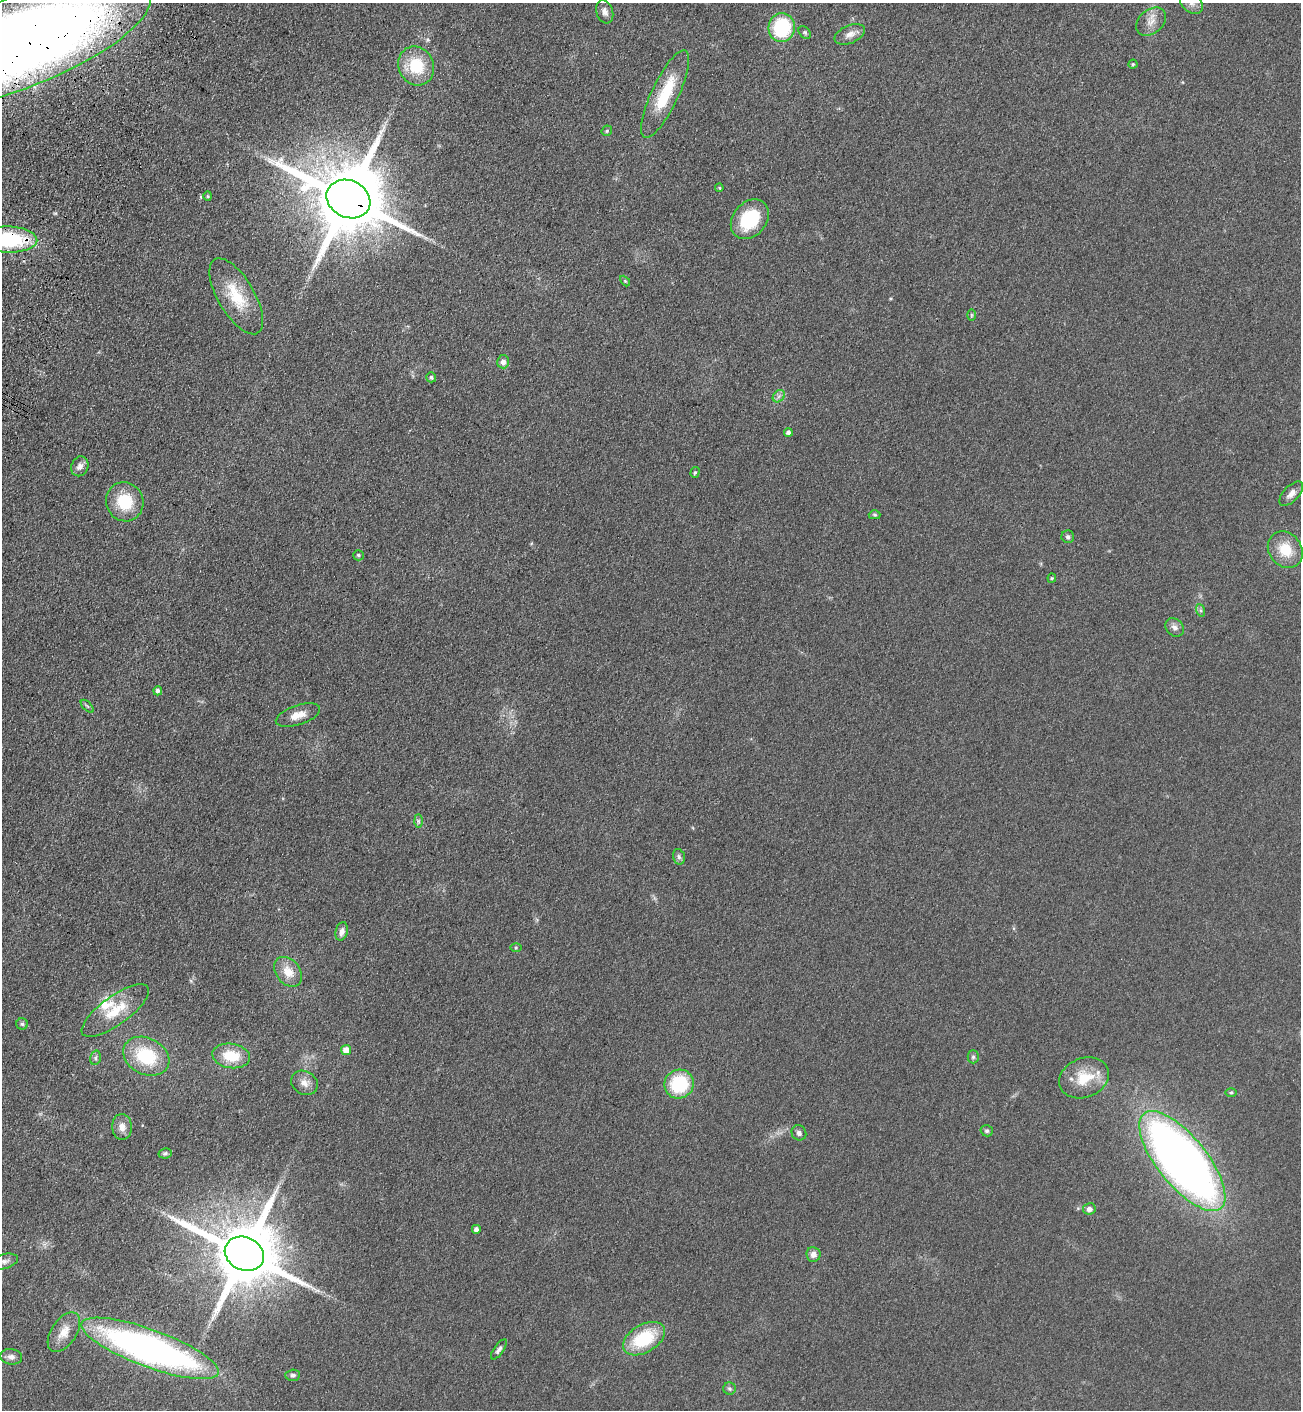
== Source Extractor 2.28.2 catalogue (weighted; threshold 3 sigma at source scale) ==
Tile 11 of 4 x 4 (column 3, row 3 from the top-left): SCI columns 2855-4153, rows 1471-2878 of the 5841 x 5757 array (HDU 1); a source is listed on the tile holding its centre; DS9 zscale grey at full resolution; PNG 1303 x 1412 px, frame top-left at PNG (2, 3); each listed source drawn as its Kron ellipse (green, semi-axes under 4 px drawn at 4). Shown black and unused: <1% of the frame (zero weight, under 3 of 4 exposures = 6% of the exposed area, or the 3 px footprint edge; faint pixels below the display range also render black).
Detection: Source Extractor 2.28.2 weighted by HDU 2 'WHT'; one run over the whole footprint, this tile lists its part. Background 0.119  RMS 0.0089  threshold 0.0402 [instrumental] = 3 sigma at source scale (4.5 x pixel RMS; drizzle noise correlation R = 1.50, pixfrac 1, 0.05/0.05 arcsec/px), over >= 5 px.
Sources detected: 71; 1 inside a brighter listed object's ellipse — not listed separately; the other 70 listed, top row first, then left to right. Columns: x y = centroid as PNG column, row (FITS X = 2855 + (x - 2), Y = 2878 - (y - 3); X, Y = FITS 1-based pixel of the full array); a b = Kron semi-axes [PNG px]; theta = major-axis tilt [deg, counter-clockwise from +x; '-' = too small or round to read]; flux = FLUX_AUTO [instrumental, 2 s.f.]
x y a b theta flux
1191 3 13 9 -44 6.4
605 12 12 8 -71 4.8
1151 22 17 12 40 9.3
782 28 14 13 - 62
805 32 7 5 -49 1.6
850 34 16 9 23 6.9
10 46 149 46 20 2300
1133 64 4 4 - 1.2
416 66 20 17 -64 35
665 94 48 13 65 42
607 131 6 5 - 1.3
719 188 4 3 - 1.1
208 196 4 4 - 1.1
348 199 23 18 -27 11000
750 219 22 16 50 44
8 239 29 13 -2 88
625 281 6 4 -45 1.1
236 296 43 18 -59 37
971 315 6 4 90 1.1
503 362 6 6 - 4.5
431 377 5 5 - 1.8
779 396 7 5 46 2.4
788 432 4 4 - 3.2
80 466 10 8 67 5
695 472 5 4 - 1.5
1291 494 15 7 46 5.8
125 502 20 18 -65 34
875 515 6 4 -1 1.4
1068 537 6 6 - 2.2
1285 550 19 16 -53 23
358 555 5 5 - 1.7
1052 578 4 4 - 0.99
1200 610 6 4 -70 1.7
1175 627 10 8 -45 4.4
158 691 4 4 - 2.8
87 706 8 4 -44 1.5
298 715 23 10 18 11
418 821 7 4 -89 1.8
679 857 8 6 -75 2.3
342 931 9 6 74 3.9
516 947 5 4 - 1.1
288 972 16 12 -51 14
115 1011 40 14 36 29
22 1024 6 5 - 1.6
346 1050 5 5 - 10
146 1056 24 18 -27 50
231 1056 19 12 -9 26
973 1057 6 5 - 2
95 1058 7 5 76 2
1084 1078 25 19 22 29
305 1083 14 11 -33 7.2
679 1084 15 14 - 50
1231 1092 5 3 - 1.1
122 1127 13 10 -87 7.5
987 1131 6 5 - 1.8
799 1133 8 7 - 3.1
165 1153 6 5 - 1.8
1182 1161 61 25 -51 810
1089 1209 6 6 - 4.2
476 1229 4 4 - 3.9
244 1254 20 16 -26 9600
813 1254 7 7 - 5.5
4 1261 14 7 15 5
64 1332 22 12 56 14
644 1339 23 14 31 49
150 1348 73 18 -20 390
499 1349 12 5 55 3.2
11 1357 11 7 -8 4.6
293 1375 7 5 4 2.3
729 1389 6 6 - 2
Overlapping masked pixels (flux is a lower limit): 3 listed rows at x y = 10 46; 348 199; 8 239
Isophote crosses this tile's border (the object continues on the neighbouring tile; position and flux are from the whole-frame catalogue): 4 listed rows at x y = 1191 3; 10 46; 8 239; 4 1261